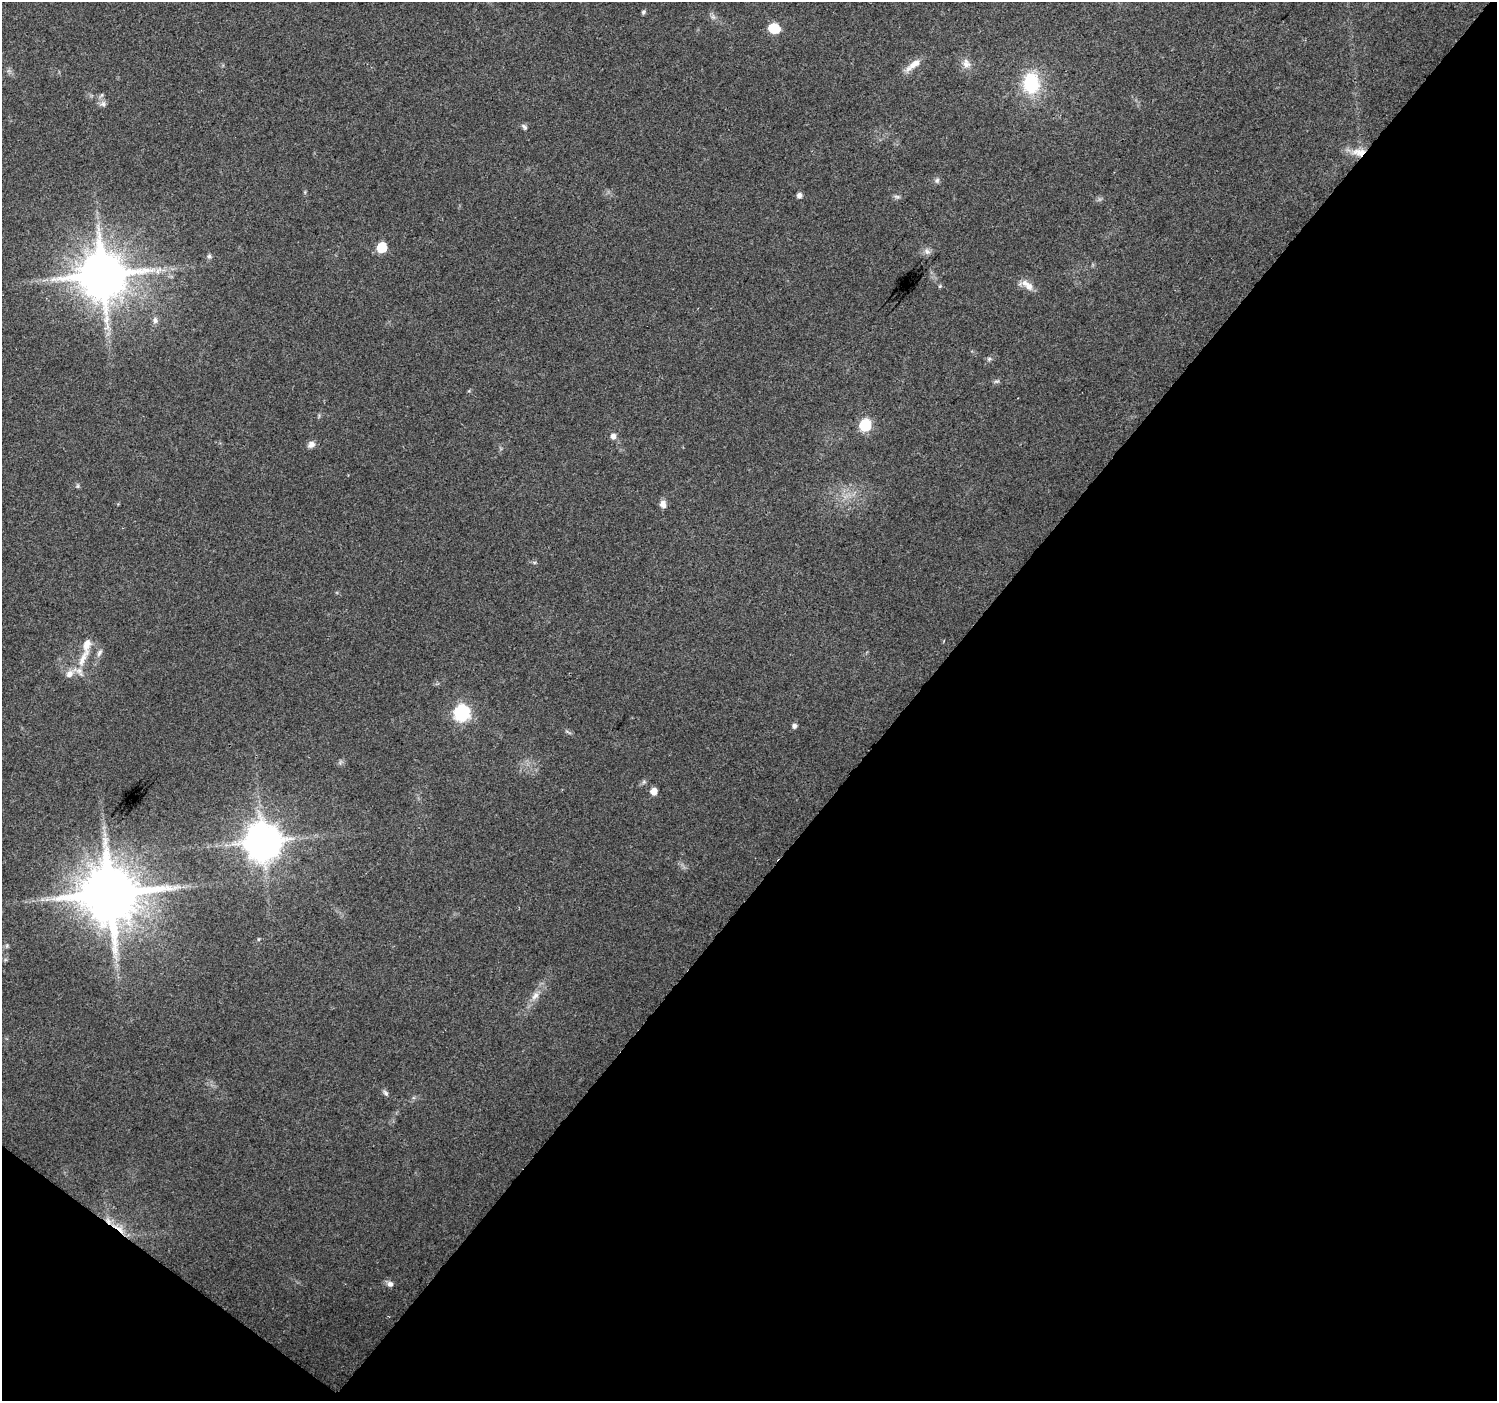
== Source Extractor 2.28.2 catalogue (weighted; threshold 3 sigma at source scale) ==
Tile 15 of 4 x 4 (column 3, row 4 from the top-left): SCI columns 2989-4483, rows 177-1575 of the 5982 x 6016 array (HDU 1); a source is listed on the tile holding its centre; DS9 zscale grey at full resolution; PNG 1499 x 1403 px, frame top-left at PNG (2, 2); no overlay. Shown black and unused: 41% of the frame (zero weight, under 2 of 3 exposures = <1% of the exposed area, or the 3 px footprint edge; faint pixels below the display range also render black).
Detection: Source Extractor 2.28.2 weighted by HDU 2 'WHT'; one run over the whole footprint, this tile lists its part. Background 0.0694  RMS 0.0075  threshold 0.0339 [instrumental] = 3 sigma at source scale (4.5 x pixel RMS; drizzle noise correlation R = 1.50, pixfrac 1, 0.0396/0.0396 arcsec/px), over >= 5 px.
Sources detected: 43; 2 inside a brighter listed object's ellipse — not listed separately; the other 41 listed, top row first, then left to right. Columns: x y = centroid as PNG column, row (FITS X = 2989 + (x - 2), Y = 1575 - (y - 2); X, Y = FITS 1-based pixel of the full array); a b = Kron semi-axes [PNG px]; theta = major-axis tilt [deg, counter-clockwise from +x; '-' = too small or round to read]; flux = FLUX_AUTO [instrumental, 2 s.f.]
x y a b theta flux
643 12 5 4 - 1.4
713 17 7 5 -44 1.9
774 28 8 6 -23 37
966 64 14 10 -72 5.7
913 65 26 8 37 7.9
1031 83 24 19 89 42
103 104 8 8 - 2.8
524 127 10 5 -49 1.8
1359 152 20 10 0 10
937 180 8 6 74 1.8
799 195 5 5 - 3.3
897 197 9 4 -1 1.7
382 247 7 6 - 30
927 252 9 7 -39 3
209 256 7 6 - 1.6
158 270 12 6 42 3.9
103 275 13 13 - 3900
1029 286 14 10 -46 6.7
155 320 9 7 -81 2.8
989 359 7 5 44 1.5
996 381 8 4 8 1.3
865 425 7 6 - 69
613 436 7 7 - 3.2
311 444 10 7 35 3.5
78 486 6 4 89 1.1
663 504 9 7 -77 4.2
99 653 12 6 64 2.7
83 658 34 9 62 14
462 713 7 7 - 180
794 726 6 5 - 2.4
567 732 11 2 -36 1.2
644 782 6 4 -18 1.2
654 791 6 5 - 8
263 841 11 11 - 2000
110 894 15 15 - 6000
7 946 6 4 -73 1.1
115 957 9 3 -45 1.7
535 996 13 8 53 5.5
385 1093 9 5 -45 1.8
119 1228 26 7 -34 11
390 1284 9 8 - 2.9
Overlapping masked pixels (flux is a lower limit): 2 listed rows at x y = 1359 152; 119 1228